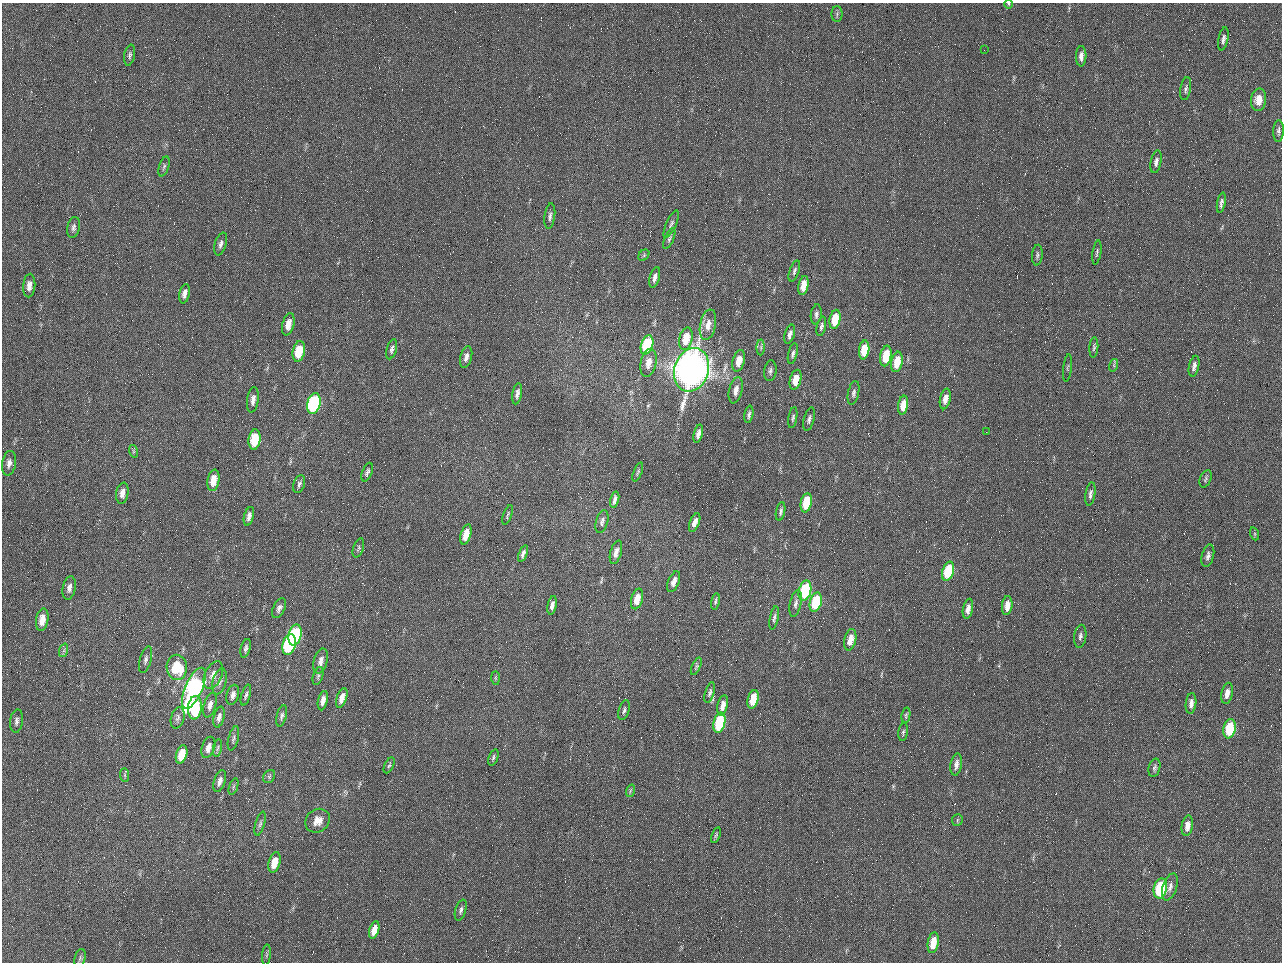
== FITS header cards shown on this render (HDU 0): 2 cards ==
NAXIS1  =                 1280 / length of data axis 1
NAXIS2  =                  960 / length of data axis 2

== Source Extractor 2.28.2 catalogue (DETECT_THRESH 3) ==
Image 1280 x 960 px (HDU 0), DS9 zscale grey, 1 PNG px = 1 image px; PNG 1284 x 964 px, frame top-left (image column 1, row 960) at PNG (2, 3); each listed source drawn as its Kron ellipse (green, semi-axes under 4 px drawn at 4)
Background 2560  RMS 180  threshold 555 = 3 sigma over >= 5 px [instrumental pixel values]
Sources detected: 160; all 160 listed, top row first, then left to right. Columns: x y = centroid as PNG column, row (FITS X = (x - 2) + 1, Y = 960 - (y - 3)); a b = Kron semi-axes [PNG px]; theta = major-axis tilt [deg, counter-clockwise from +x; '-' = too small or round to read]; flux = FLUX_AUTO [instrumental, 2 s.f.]
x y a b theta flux
1009 4 4 3 - 1.0e+04
837 14 8 5 90 2.5e+04
1223 39 12 5 79 4.4e+04
984 50 2 2 - 6.2e+04
130 55 10 5 79 3.5e+04
1081 56 10 5 88 6.8e+04
1186 89 12 5 81 3.7e+04
1258 100 11 7 81 1.6e+05
1278 131 11 5 88 3.9e+04
1156 162 11 5 78 5.2e+04
164 166 10 5 72 2.9e+04
1221 203 10 4 80 4.1e+04
550 216 13 5 83 4.6e+04
671 224 15 5 66 4.0e+04
73 227 10 6 78 4.1e+04
669 239 11 4 66 3.0e+04
221 244 12 5 73 4.7e+04
1097 252 12 4 81 2.7e+04
644 255 6 5 - 2.0e+04
1037 255 10 5 84 3.1e+04
794 271 11 5 71 3.1e+04
655 277 10 5 75 6.6e+04
29 286 12 6 85 8.3e+04
803 286 10 5 79 1.6e+05
184 294 10 5 78 5.9e+04
816 314 10 5 82 3.5e+04
835 319 10 5 78 3.3e+05
288 324 11 6 76 1.3e+05
708 325 15 8 79 1.4e+05
821 326 10 4 78 3.5e+04
790 334 10 5 72 5.6e+04
686 339 11 6 77 3.0e+05
647 345 10 6 73 9.2e+05
761 347 8 4 90 2.6e+04
1094 347 10 4 86 2.5e+04
392 349 10 5 74 3.7e+04
864 350 9 5 81 3.2e+05
299 351 10 6 79 3.6e+05
793 354 10 4 77 3.5e+04
886 356 10 5 80 3.4e+05
466 357 11 5 76 6.8e+04
739 361 11 6 74 1.7e+05
897 362 10 5 79 2.5e+05
648 363 14 7 78 1.3e+05
1114 365 6 4 74 1.7e+04
1194 366 10 5 78 5.3e+04
1067 368 14 3 83 1.9e+04
692 370 22 17 73 1.2e+07
770 371 10 6 82 3.8e+04
796 380 10 5 76 2.2e+05
736 390 13 6 76 9.3e+04
853 393 12 5 78 4.3e+04
517 394 11 4 79 4.8e+04
945 399 10 5 78 8.5e+04
253 400 13 6 82 6.9e+04
314 404 10 6 76 1.9e+06
903 405 9 5 80 1.6e+05
749 414 9 4 82 3.6e+04
793 418 10 4 81 3.0e+04
809 419 12 5 76 4.3e+04
986 432 2 2 - 7.6e+03
698 434 9 4 76 6.5e+04
255 439 10 6 83 4.5e+05
133 451 6 4 -72 1.9e+04
9 463 12 7 80 7.3e+04
367 472 10 5 69 3.0e+04
638 472 10 4 68 1.9e+04
1206 479 9 5 69 3.0e+04
213 480 11 6 80 2.0e+05
299 484 9 5 71 3.5e+04
122 493 10 6 80 8.1e+04
1090 494 12 5 82 4.4e+04
615 500 8 4 76 5.0e+04
806 503 9 5 79 5.3e+05
781 511 9 4 79 3.3e+04
508 515 10 3 70 2.2e+04
249 516 9 5 76 5.4e+04
602 521 12 6 75 4.9e+04
695 522 10 4 69 8.6e+04
466 534 10 5 73 2.0e+05
1255 534 6 4 -72 1.8e+04
358 548 10 5 72 2.7e+04
616 552 12 5 74 9.0e+04
523 553 9 4 69 4.4e+04
1208 556 11 6 76 5.2e+04
948 571 10 5 74 6.4e+05
674 582 11 5 68 8.3e+04
69 588 12 6 79 6.5e+04
805 591 10 6 75 1.4e+06
637 599 10 5 75 1.9e+05
715 601 8 3 80 2.3e+04
816 602 10 5 76 7.2e+05
796 603 13 5 78 5.5e+04
552 605 9 4 78 5.9e+04
1007 605 9 5 83 1.4e+05
279 608 11 5 64 4.7e+04
968 609 10 5 79 7.8e+04
774 618 12 4 79 3.3e+04
42 620 11 6 80 1.7e+05
295 635 10 6 76 1.4e+06
1080 636 11 6 82 4.3e+04
850 640 11 5 78 1.5e+05
289 645 11 6 77 1.4e+06
246 648 10 4 75 3.5e+04
64 650 7 4 72 2.2e+04
146 660 14 5 75 4.6e+04
321 661 13 7 76 8.0e+04
696 666 9 3 67 2.2e+04
177 667 13 10 -87 4.8e+05
213 675 15 8 67 1.1e+05
318 676 9 5 71 2.7e+04
495 678 7 4 -89 1.9e+04
219 681 13 6 77 5.7e+04
194 688 22 8 66 3.2e+06
710 693 11 4 73 3.3e+04
1227 693 11 5 79 9.6e+04
233 695 10 6 75 6.4e+04
246 695 11 4 73 3.1e+04
342 698 10 5 73 1.0e+05
753 699 9 5 75 3.0e+05
323 701 10 5 78 7.9e+04
1191 703 10 5 84 6.4e+04
210 705 13 6 74 7.8e+04
723 705 10 5 78 1.0e+05
195 708 12 7 84 7.2e+05
624 710 10 5 73 3.5e+04
906 715 7 3 79 1.9e+04
282 716 11 5 75 3.4e+04
219 717 10 5 77 5.5e+04
178 718 11 6 75 4.6e+04
17 721 12 6 83 5.0e+04
719 723 10 5 75 1.0e+06
1230 729 10 6 80 6.5e+05
903 732 9 5 83 2.6e+04
233 738 12 5 76 3.4e+04
208 747 11 6 71 9.3e+04
218 748 9 3 78 2.2e+04
182 754 9 5 73 2.5e+05
493 757 8 4 71 2.8e+04
956 764 11 5 80 7.4e+04
389 765 8 4 64 2.2e+04
1154 768 9 5 75 3.3e+04
125 775 7 4 -89 2.2e+04
269 776 7 5 56 2.2e+04
220 781 11 5 72 6.3e+04
233 786 8 4 71 1.9e+04
630 791 6 4 72 2.0e+04
957 820 6 5 - 2.0e+04
318 821 13 11 41 1.5e+05
260 824 12 4 74 3.4e+04
1187 826 10 5 81 9.9e+04
716 835 8 4 71 2.1e+04
275 862 10 5 75 1.9e+05
1170 887 14 7 71 6.7e+04
1160 888 10 6 77 1.0e+06
461 910 11 5 73 4.3e+04
374 930 9 4 75 1.6e+05
933 943 10 5 80 2.3e+05
266 955 10 4 85 2.8e+04
80 958 9 5 75 2.9e+04
At the frame edge (FLAGS 8, measured only in part): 1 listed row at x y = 1009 4